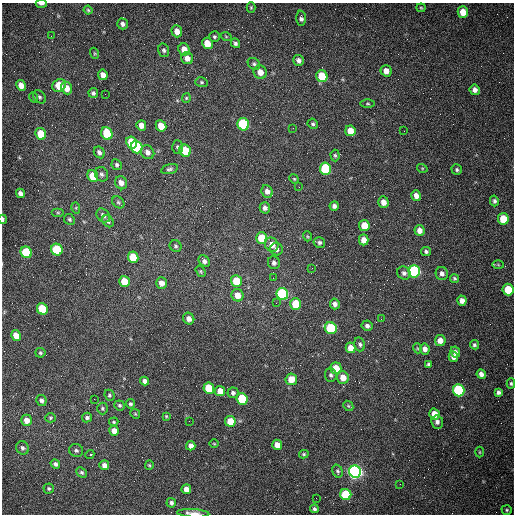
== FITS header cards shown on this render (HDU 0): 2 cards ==
NAXIS1  =                  512 /fastest changing axis
NAXIS2  =                  512 /next to fastest changing axis

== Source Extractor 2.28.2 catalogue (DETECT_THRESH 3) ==
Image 512 x 512 px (HDU 0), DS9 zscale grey, 1 PNG px = 1 image px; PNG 516 x 516 px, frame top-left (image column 1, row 512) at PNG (2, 3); each listed source drawn as its Kron ellipse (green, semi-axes under 4 px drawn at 4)
Background 1480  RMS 22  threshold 66.2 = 3 sigma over >= 5 px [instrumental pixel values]
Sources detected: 178; all 178 listed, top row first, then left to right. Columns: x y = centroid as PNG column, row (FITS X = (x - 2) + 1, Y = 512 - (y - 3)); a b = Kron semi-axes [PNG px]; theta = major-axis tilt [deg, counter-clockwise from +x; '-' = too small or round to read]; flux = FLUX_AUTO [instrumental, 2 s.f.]
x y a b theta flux
41 4 5 2 - 4100
251 7 5 4 - 1800
421 8 4 4 - 1600
88 10 4 4 - 1800
463 12 6 5 - 18000
301 18 7 5 -87 4600
122 24 5 5 - 4700
177 31 6 5 - 11000
51 36 3 2 - 1300
226 36 5 3 - 1300
214 37 5 5 - 2600
207 43 6 5 - 22000
235 43 5 4 - 3200
184 49 6 5 - 14000
164 50 7 5 -73 3200
94 53 5 3 - 1600
187 58 6 5 - 10000
299 60 5 5 - 5700
254 64 7 5 -42 3200
386 71 6 5 - 12000
260 72 7 6 - 13000
103 75 5 4 - 8500
322 76 6 5 - 40000
201 82 6 5 - 2300
21 85 5 4 - 13000
59 85 7 6 - 36000
67 88 6 5 - 15000
475 90 5 5 - 6800
93 93 5 4 - 3100
105 94 2 2 - 610
33 97 5 3 - 1500
39 97 7 5 -50 3100
186 98 5 4 - 1700
368 104 7 3 -1 2000
243 124 6 5 - 150000
313 124 5 5 - 2700
141 125 5 4 - 10000
161 126 6 5 - 22000
293 128 2 2 - 890
350 131 5 5 - 20000
404 131 2 2 - 630
107 133 6 5 - 66000
41 134 6 5 - 33000
132 142 6 5 - 46000
137 147 6 5 - 110000
178 147 6 5 - 2700
185 151 6 5 - 50000
99 152 6 5 - 4700
147 152 7 6 - 6700
335 155 6 4 -86 2300
117 165 5 5 - 2800
422 168 5 3 - 1500
170 169 9 4 14 3400
325 169 6 5 - 110000
457 170 5 5 - 2800
102 174 7 6 - 4500
93 176 6 5 - 32000
294 179 5 4 - 1600
121 183 7 6 - 9700
299 187 2 2 - 1100
267 191 6 5 - 8400
20 193 5 4 - 5400
416 196 5 4 - 9000
494 201 5 4 - 3200
118 202 7 5 -45 2700
383 202 6 5 - 11000
334 206 4 4 - 5200
76 208 6 3 -73 1600
265 208 5 5 - 5100
58 212 6 4 0 2000
103 215 8 6 -48 6800
3 219 4 2 - 3400
69 219 6 5 - 2600
503 219 6 5 - 39000
108 221 6 5 - 3500
364 226 5 5 - 26000
419 230 5 5 - 11000
307 236 5 3 - 1400
262 238 6 5 - 43000
364 240 5 5 - 11000
319 242 6 5 - 3600
272 245 7 6 - 12000
176 246 6 5 - 2900
276 249 6 6 - 5700
57 250 6 5 - 98000
426 251 5 4 - 3000
26 252 6 5 - 85000
133 257 6 5 - 36000
204 261 6 5 - 5300
274 263 6 6 - 4500
498 265 6 4 -2 1800
312 268 2 2 - 830
201 271 6 4 -57 1900
414 271 6 6 - 280000
404 273 7 6 - 4300
442 274 7 6 - 6400
273 278 2 2 - 700
454 278 4 4 - 2200
124 281 5 5 - 31000
236 281 6 5 - 42000
161 283 6 5 - 11000
508 290 6 5 - 42000
282 294 6 5 - 200000
237 295 6 6 - 17000
462 301 5 4 - 8800
276 303 3 2 - 1200
296 304 6 5 - 50000
335 304 5 5 - 6400
42 309 6 5 - 54000
189 319 6 5 - 7900
381 319 2 2 - 960
367 326 5 5 - 4900
331 328 6 5 - 110000
16 336 5 4 - 17000
440 340 5 5 - 11000
360 344 7 5 -76 3700
474 345 5 4 - 2700
351 348 5 5 - 15000
417 348 5 3 - 1400
425 349 5 5 - 7800
455 352 6 4 -65 4300
40 353 5 5 - 2300
453 357 5 4 - 7700
428 364 3 3 - 2400
336 368 6 5 - 26000
481 374 5 4 - 7200
331 375 7 6 - 3500
343 378 6 6 - 17000
291 379 6 5 - 22000
145 381 4 4 - 6000
511 383 5 4 - 2300
209 388 6 5 - 49000
459 390 6 5 - 170000
220 391 5 5 - 16000
498 392 4 4 - 3800
233 393 5 5 - 4700
109 395 5 5 - 2500
94 399 2 2 - 690
242 399 6 5 - 100000
41 400 5 5 - 4000
130 404 5 4 - 2700
119 405 5 5 - 2700
348 406 5 4 - 1900
102 408 6 5 - 2700
135 414 5 4 - 1600
434 414 5 5 - 20000
166 416 4 3 - 1400
50 418 5 4 - 2100
87 418 5 4 - 3700
26 420 6 5 - 11000
189 421 2 2 - 680
230 421 5 5 - 28000
114 422 5 4 - 1800
437 422 6 6 - 4800
114 431 5 5 - 13000
214 444 4 3 - 1200
277 445 5 5 - 14000
191 446 5 4 - 8200
23 448 7 6 - 4000
76 450 7 6 - 3500
480 452 5 3 - 1300
90 454 5 3 - 15000
304 454 4 3 - 2000
55 464 5 4 - 4200
104 465 5 5 - 8300
149 465 4 4 - 1600
338 471 7 5 -71 2600
82 472 6 4 -42 2600
355 472 6 6 - 710000
400 484 2 2 - 680
49 488 5 5 - 2400
186 489 5 4 - 13000
346 494 5 5 - 91000
316 498 2 2 - 3500
171 503 5 4 - 4100
314 509 4 4 - 2900
507 510 5 4 - 2400
193 513 16 4 -4 11000
At the frame edge (FLAGS 8, measured only in part): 3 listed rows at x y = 41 4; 3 219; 193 513